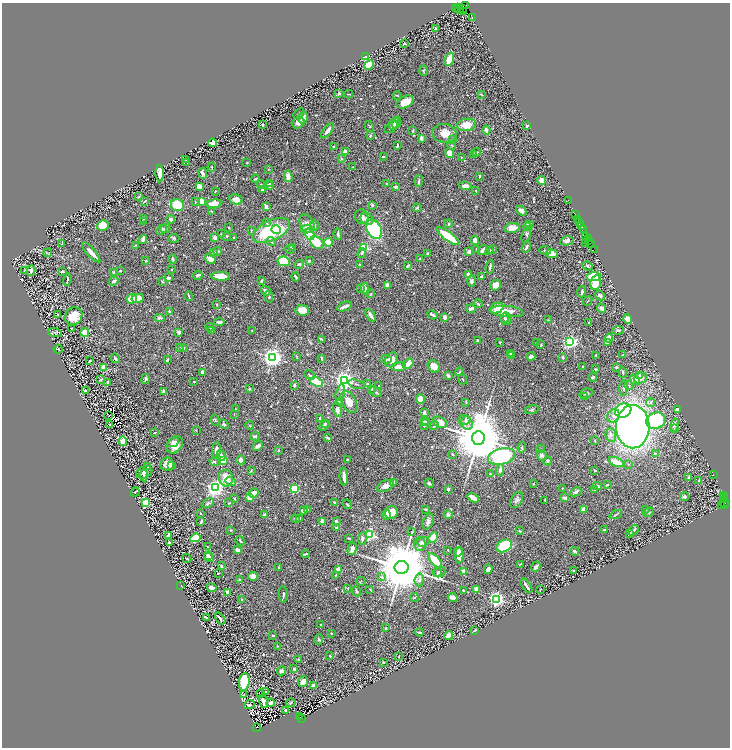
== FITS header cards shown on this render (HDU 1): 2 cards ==
NAXIS1  =                 1456
NAXIS2  =                 1491

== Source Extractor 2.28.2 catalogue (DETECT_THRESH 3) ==
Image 1456 x 1491 px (HDU 1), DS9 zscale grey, zoomed out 1/2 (1 PNG px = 2 x 2 image px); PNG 732 x 750 px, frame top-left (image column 1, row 1490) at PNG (2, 3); each listed source drawn as its Kron ellipse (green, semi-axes under 4 px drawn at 4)
Background 0.708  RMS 0.015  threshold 0.0459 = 3 sigma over >= 5 px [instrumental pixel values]
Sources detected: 790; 71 cannot appear on this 1/2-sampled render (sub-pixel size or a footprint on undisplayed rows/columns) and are neither listed nor drawn; of the other 719, the 500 brightest by FLUX_AUTO listed and drawn (219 fainter detections omitted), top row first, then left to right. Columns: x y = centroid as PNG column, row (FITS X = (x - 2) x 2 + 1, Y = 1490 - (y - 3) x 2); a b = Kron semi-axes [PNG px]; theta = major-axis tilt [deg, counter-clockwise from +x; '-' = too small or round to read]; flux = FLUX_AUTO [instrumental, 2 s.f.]
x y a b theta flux
465 6 2 2 - 27
455 8 4 2 - 46
458 8 3 1 - 55
462 8 4 2 - 640
460 9 3 2 - 38
464 12 3 2 - 110
472 17 2 1 - 5.4
436 28 2 2 - 5.6
404 44 4 2 - 2.1
365 57 4 3 - 35
449 59 7 3 68 58
369 65 5 4 - 74
424 71 5 3 - 2.4
339 93 3 2 - 8.1
349 94 4 2 - 2
481 94 4 2 - 2.5
397 95 4 2 - 2.2
405 102 9 5 25 46
299 114 6 3 42 3.8
303 117 6 5 - 24
396 122 6 3 69 9.3
298 123 6 5 - 15
394 124 6 4 61 12
262 125 2 2 - 9.2
467 125 9 6 10 40
369 126 6 3 -63 2.8
527 126 2 2 - 5.4
391 127 7 4 38 8.2
486 130 4 3 - 14
328 131 9 3 51 14
413 131 3 2 - 3.1
444 133 12 9 -12 33
370 136 3 3 - 3.8
421 138 3 2 - 12
452 139 3 3 - 2.4
213 143 4 3 - 21
452 145 4 3 - 3.2
334 146 3 3 - 3.4
397 146 4 2 - 6.7
345 152 3 3 - 20
476 152 4 3 - 4.1
450 153 5 4 - 26
474 155 4 3 - 3.1
383 157 2 2 - 2.9
461 157 3 2 - 2
342 159 3 2 - 2.2
186 160 2 2 - 2.2
187 162 4 2 - 2.5
247 163 2 2 - 2.3
212 167 4 2 - 2
353 167 2 2 - 4.5
268 169 2 2 - 2
160 173 8 3 -88 20
203 174 5 3 - 6
288 176 6 3 -82 27
480 176 4 2 - 2.4
255 179 4 2 - 3.1
419 181 6 2 85 6.9
542 181 4 4 - 32
270 184 3 2 - 12
387 184 2 2 - 4.6
261 185 4 3 - 3.3
199 186 4 3 - 25
269 186 4 3 - 4.8
465 186 6 3 -8 14
395 187 4 4 - 4.6
262 190 4 3 - 4.5
476 190 2 2 - 2
215 191 3 2 - 2.6
139 197 3 2 - 2.5
236 199 7 5 -11 28
144 201 3 2 - 2.8
202 201 3 3 - 62
568 201 2 1 - 23
195 202 2 2 - 2.6
214 204 7 4 7 42
177 205 6 6 - 83
372 205 4 3 - 4.4
266 207 4 3 - 10
417 208 4 4 - 4.7
211 211 4 2 - 2.4
521 211 6 4 -41 18
575 214 3 1 - 29
362 217 7 6 - 17
143 219 3 2 - 2.1
171 219 4 3 - 7.7
367 219 7 5 -40 13
578 220 3 2 - 78
143 222 4 3 - 2.9
266 223 4 3 - 4.2
580 223 2 1 - 13
307 224 10 7 -62 21
449 224 4 3 - 3.9
529 224 3 2 - 11
314 225 5 3 - 5.6
103 226 6 5 - 74
582 226 2 1 - 14
528 227 4 4 - 32
229 228 2 2 - 2
512 228 8 5 10 25
165 229 5 3 - 6
307 229 6 4 13 15
374 229 10 7 -57 250
162 230 6 3 44 4.4
251 230 3 3 - 3
271 230 20 10 25 220
276 230 5 3 - 32
584 230 4 1 - 29
221 234 2 2 - 2.6
309 234 6 4 -52 160
338 234 6 2 -86 8
526 234 9 3 73 7.3
227 236 3 2 - 5
448 236 13 4 -36 110
233 237 3 3 - 2.2
586 237 3 2 - 62
174 238 5 4 - 3.7
215 238 3 3 - 23
588 238 2 1 - 24
143 239 4 4 - 12
475 240 4 4 - 16
588 240 2 1 - 68
567 241 7 4 10 10
271 242 5 3 - 4.3
328 242 4 3 - 61
317 243 7 5 -35 78
590 243 4 1 - 46
62 244 4 3 - 2.4
586 244 2 2 - 2.7
136 245 4 2 - 2.7
364 247 3 3 - 250
526 247 5 3 - 8.3
292 248 4 2 - 3.4
290 249 5 3 - 3.4
476 249 2 1 - 2.1
493 249 3 2 - 4.8
483 250 5 2 - 13
490 250 2 2 - 3.3
545 250 6 3 -5 7
594 250 2 2 - 24
217 251 4 3 - 5
91 252 12 3 -48 23
214 252 3 3 - 3
469 252 3 3 - 14
48 253 4 2 - 2.6
362 253 5 3 - 6.9
427 253 4 3 - 2.3
552 254 6 3 -7 26
173 259 5 3 - 6.2
210 259 6 4 -32 17
420 259 2 2 - 2.9
146 261 3 2 - 2.8
284 261 6 4 -11 110
309 261 2 2 - 4.8
299 264 5 3 - 5.5
359 265 2 2 - 3.8
408 266 4 3 - 4.1
588 266 5 3 - 4.7
490 267 7 2 81 5.2
171 270 3 2 - 2.4
25 271 3 2 - 2.5
31 271 5 3 - 9.4
62 271 3 2 - 4.6
120 271 2 2 - 2.9
114 272 3 3 - 7.3
469 274 3 2 - 23
198 275 5 3 - 5.8
221 276 9 4 -3 56
295 277 5 2 - 6.9
481 277 3 3 - 4.5
594 277 7 4 6 100
168 278 3 3 - 13
67 280 6 2 77 4.3
114 281 5 3 - 7.3
162 281 3 3 - 3
262 281 4 2 - 2.6
472 281 6 4 89 6.6
596 283 7 5 74 58
387 285 3 3 - 22
496 285 5 5 - 23
365 288 6 3 -64 27
361 289 3 2 - 2.6
266 291 5 4 - 9.1
582 292 6 3 76 7.3
370 294 3 3 - 3.7
600 295 5 3 - 8.3
189 296 5 1 - 4.8
269 297 6 3 -79 4
138 298 6 4 12 33
131 299 5 5 - 34
588 301 5 2 - 2.6
217 304 3 2 - 2.5
478 304 4 2 - 3.6
344 306 8 2 22 15
497 308 7 5 23 41
602 308 5 3 - 16
471 309 4 3 - 11
302 310 6 5 - 39
507 311 17 5 -5 39
169 312 4 2 - 6.8
58 314 3 2 - 3.3
371 315 7 3 -56 16
432 315 5 2 - 8.5
74 316 9 8 - 58
445 317 3 3 - 11
159 318 6 3 -5 5.6
504 318 5 3 - 4.1
506 319 6 5 - 7.4
628 319 5 4 - 32
548 320 3 3 - 2
219 322 5 3 - 9.2
589 323 2 2 - 3.2
210 327 4 2 - 3.6
71 328 2 2 - 4.6
252 330 2 2 - 3
618 330 5 3 - 6.5
211 331 3 2 - 3.1
85 332 4 4 - 17
179 332 3 3 - 14
55 333 7 4 -17 7
609 338 4 3 - 48
321 339 4 2 - 4.6
477 340 2 2 - 11
500 342 2 2 - 2.5
570 342 4 3 - 820
536 343 2 2 - 2.6
607 343 3 2 - 7.6
541 345 3 2 - 2.4
183 347 3 3 - 3.6
180 348 3 2 - 6.4
58 349 4 4 - 3.3
511 353 2 2 - 3.1
511 355 3 2 - 7.1
596 355 2 2 - 2.3
623 355 3 2 - 4.6
272 357 4 4 - 2200
297 357 4 3 - 2.6
531 357 4 3 - 10
563 357 3 2 - 8.8
115 358 5 3 - 4.5
321 358 2 2 - 8.9
386 359 6 3 -3 3.9
167 360 4 2 - 5
391 360 7 6 - 35
89 361 3 2 - 4
408 364 6 4 37 28
434 366 6 5 - 26
103 367 3 3 - 19
399 367 7 3 6 43
582 367 2 2 - 2
616 367 3 3 - 3.5
596 369 3 2 - 3.1
203 372 3 3 - 13
459 372 4 3 - 3.3
623 373 5 3 - 6
309 375 5 2 - 2.5
448 375 4 3 - 5.8
639 375 4 3 - 5.6
593 377 4 3 - 4.5
640 378 6 5 - 16
146 379 5 3 - 4.2
463 379 5 2 - 2.6
100 380 4 2 - 3
344 380 4 4 - 2100
635 380 6 4 -52 48
108 382 4 3 - 4
194 382 2 2 - 2.3
317 382 6 4 -22 150
357 384 8 2 -16 3.6
367 384 3 3 - 4.1
294 385 4 2 - 6.3
629 385 4 3 - 4
379 386 2 1 - 2
624 388 8 3 87 6.4
249 389 3 2 - 3.7
371 389 4 3 - 6.1
85 391 2 2 - 3.6
163 391 3 2 - 4.9
376 392 6 3 -29 4.6
340 393 8 2 76 3.6
586 393 6 4 16 6
585 396 4 3 - 2.2
420 399 5 4 - 46
339 401 3 3 - 3.1
349 402 12 7 -60 38
466 402 3 2 - 2.3
650 403 5 4 - 5.8
236 409 2 2 - 2
337 410 7 4 -79 17
532 410 7 3 15 5.7
623 410 8 7 - 200
677 410 4 2 - 9
424 413 4 3 - 8.1
234 414 3 2 - 2.4
109 415 2 1 - 3.7
613 416 7 5 54 12
320 418 3 2 - 4.7
215 420 5 3 - 3.7
466 420 5 4 - 6.6
656 420 10 8 17 250
424 421 4 3 - 3.5
426 421 3 2 - 3
440 422 7 5 -30 39
466 422 8 6 -52 17
325 423 4 3 - 4.8
224 424 5 3 - 4.5
110 425 3 1 - 2.1
425 425 5 2 - 3.1
675 425 6 4 78 8.4
250 426 4 2 - 2.1
324 426 5 3 - 7.7
434 426 5 3 - 4
633 427 22 16 90 1500
674 429 3 3 - 2.2
196 430 2 2 - 2.3
154 432 3 2 - 2.5
611 435 7 5 -84 11
255 436 4 3 - 8
328 438 4 2 - 9
478 438 7 6 - 30000
595 440 2 2 - 2.3
123 441 5 4 - 48
173 442 6 4 28 11
175 445 9 7 50 30
258 446 5 3 - 13
522 448 5 3 - 4.9
540 449 4 2 - 2.2
216 450 8 4 85 24
278 450 3 2 - 2.6
655 453 3 3 - 4.8
453 454 4 3 - 2.6
221 455 6 3 -71 9.4
541 455 5 4 - 8.7
501 456 14 8 15 530
347 459 3 2 - 3.3
223 460 3 3 - 74
241 460 4 3 - 14
548 461 4 3 - 5.8
214 462 5 3 - 5.9
616 462 8 3 -24 53
167 464 6 6 - 18
629 464 4 2 - 2.2
171 465 3 3 - 13
148 466 4 3 - 3.5
500 470 6 3 86 9
595 470 4 2 - 2.7
251 471 4 2 - 3.2
144 472 8 6 25 14
490 474 3 2 - 3.1
713 474 2 1 - 29
144 475 6 4 -87 6
344 477 9 3 -86 25
689 477 3 2 - 5
226 478 8 7 - 44
699 480 3 3 - 3.8
231 481 5 3 - 9.7
393 482 3 3 - 17
429 483 5 3 - 4.7
533 484 2 2 - 3.3
607 485 3 3 - 3.5
385 486 9 5 23 20
597 486 4 2 - 13
215 488 4 4 - 1500
562 488 3 2 - 2
294 489 3 3 - 220
448 489 4 3 - 3.7
595 490 3 2 - 3
135 492 4 2 - 3
576 492 6 3 28 11
254 493 5 4 - 21
724 495 3 1 - 56
685 496 4 4 - 5.3
250 497 4 3 - 43
725 497 2 1 - 50
473 498 6 3 -33 27
565 498 4 3 - 8.3
235 499 3 2 - 2.5
517 500 8 5 61 8.3
545 500 3 2 - 3.3
724 500 3 1 - 34
145 502 3 3 - 200
334 502 3 2 - 5.3
724 502 5 2 - 520
208 503 6 4 30 5.5
229 503 2 2 - 2.3
347 504 5 2 - 2.7
724 505 2 2 - 91
721 506 3 2 - 100
425 509 2 2 - 5.7
583 509 4 3 - 23
645 509 4 2 - 3.8
303 510 4 3 - 15
308 510 3 2 - 6.7
649 512 6 3 27 2.5
200 513 3 2 - 3
391 513 7 6 - 33
386 514 5 4 - 12
264 515 2 2 - 25
448 515 4 4 - 12
616 515 6 2 23 2.7
295 519 5 3 - 4.6
299 519 3 2 - 10
322 521 3 3 - 21
336 521 3 2 - 9.2
201 522 3 2 - 5.3
428 522 8 5 65 11
337 527 4 2 - 4.5
231 530 4 3 - 2.4
519 530 3 3 - 2.5
605 530 3 2 - 4.1
633 530 6 3 41 6.9
412 532 4 3 - 2.2
630 533 3 2 - 2.2
169 535 4 3 - 23
370 535 4 3 - 370
195 538 5 3 - 84
349 538 4 2 - 3
362 538 6 3 88 11
433 538 5 3 - 92
240 541 5 2 - 5
169 542 3 2 - 7.2
423 542 6 4 20 8.6
420 544 7 5 -79 10
207 546 2 2 - 2.9
504 546 8 6 25 120
352 549 6 3 74 16
237 550 3 3 - 18
448 550 2 2 - 2.5
575 551 4 2 - 6.4
458 552 4 4 - 11
306 554 4 3 - 3.5
208 555 3 3 - 5.6
459 555 8 4 90 30
209 557 5 3 - 17
187 558 5 2 - 2.3
435 561 9 4 -49 78
520 564 3 1 - 2.5
221 566 4 3 - 5.4
279 567 3 2 - 2.3
402 567 7 6 - 34000
536 567 5 2 - 10
488 569 5 3 - 18
339 570 3 3 - 34
464 571 4 3 - 23
574 571 2 2 - 4.4
440 572 6 5 - 6.3
218 573 2 2 - 2
437 573 4 3 - 2.9
335 575 3 2 - 2.4
253 576 5 3 - 24
381 577 2 2 - 2.3
240 580 4 3 - 4.4
419 580 6 5 - 8.9
361 581 4 2 - 2
181 585 4 2 - 2.1
526 586 8 2 -55 11
212 588 5 3 - 13
348 588 2 2 - 3.1
370 589 2 2 - 2.2
476 589 2 2 - 46
540 589 2 1 - 2.3
463 590 2 2 - 4.6
356 591 5 2 - 4.2
228 593 3 3 - 16
283 594 8 3 -88 5.7
453 597 5 3 - 20
414 598 4 2 - 2.5
242 599 2 2 - 2.1
496 599 3 3 - 1200
207 618 4 2 - 6.3
220 618 7 3 -55 7.5
321 624 2 2 - 3.1
386 628 2 2 - 2.5
475 631 2 2 - 5.9
419 632 4 2 - 5.1
331 633 2 2 - 2.4
273 635 3 2 - 4.9
449 636 5 3 - 30
319 639 5 4 - 4.4
277 646 3 2 - 2.3
330 656 3 2 - 2.8
399 656 2 1 - 2
298 659 3 2 - 3.9
383 662 3 2 - 2.4
294 669 2 2 - 6.9
281 671 5 4 - 6.2
244 682 9 5 82 190
303 682 5 5 - 16
314 686 3 3 - 16
266 692 2 2 - 3.3
260 694 2 1 - 12
243 695 3 2 - 2.6
264 702 7 4 -71 21
271 703 4 3 - 8.3
291 703 5 3 - 3.9
249 705 5 3 - 4.9
286 710 3 2 - 8.9
300 716 3 1 - 91
301 718 2 1 - 130
257 728 4 2 - 420
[219 fainter detections neither listed nor drawn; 71 sub-pixel or undisplayed-footprint detections neither listed nor drawn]